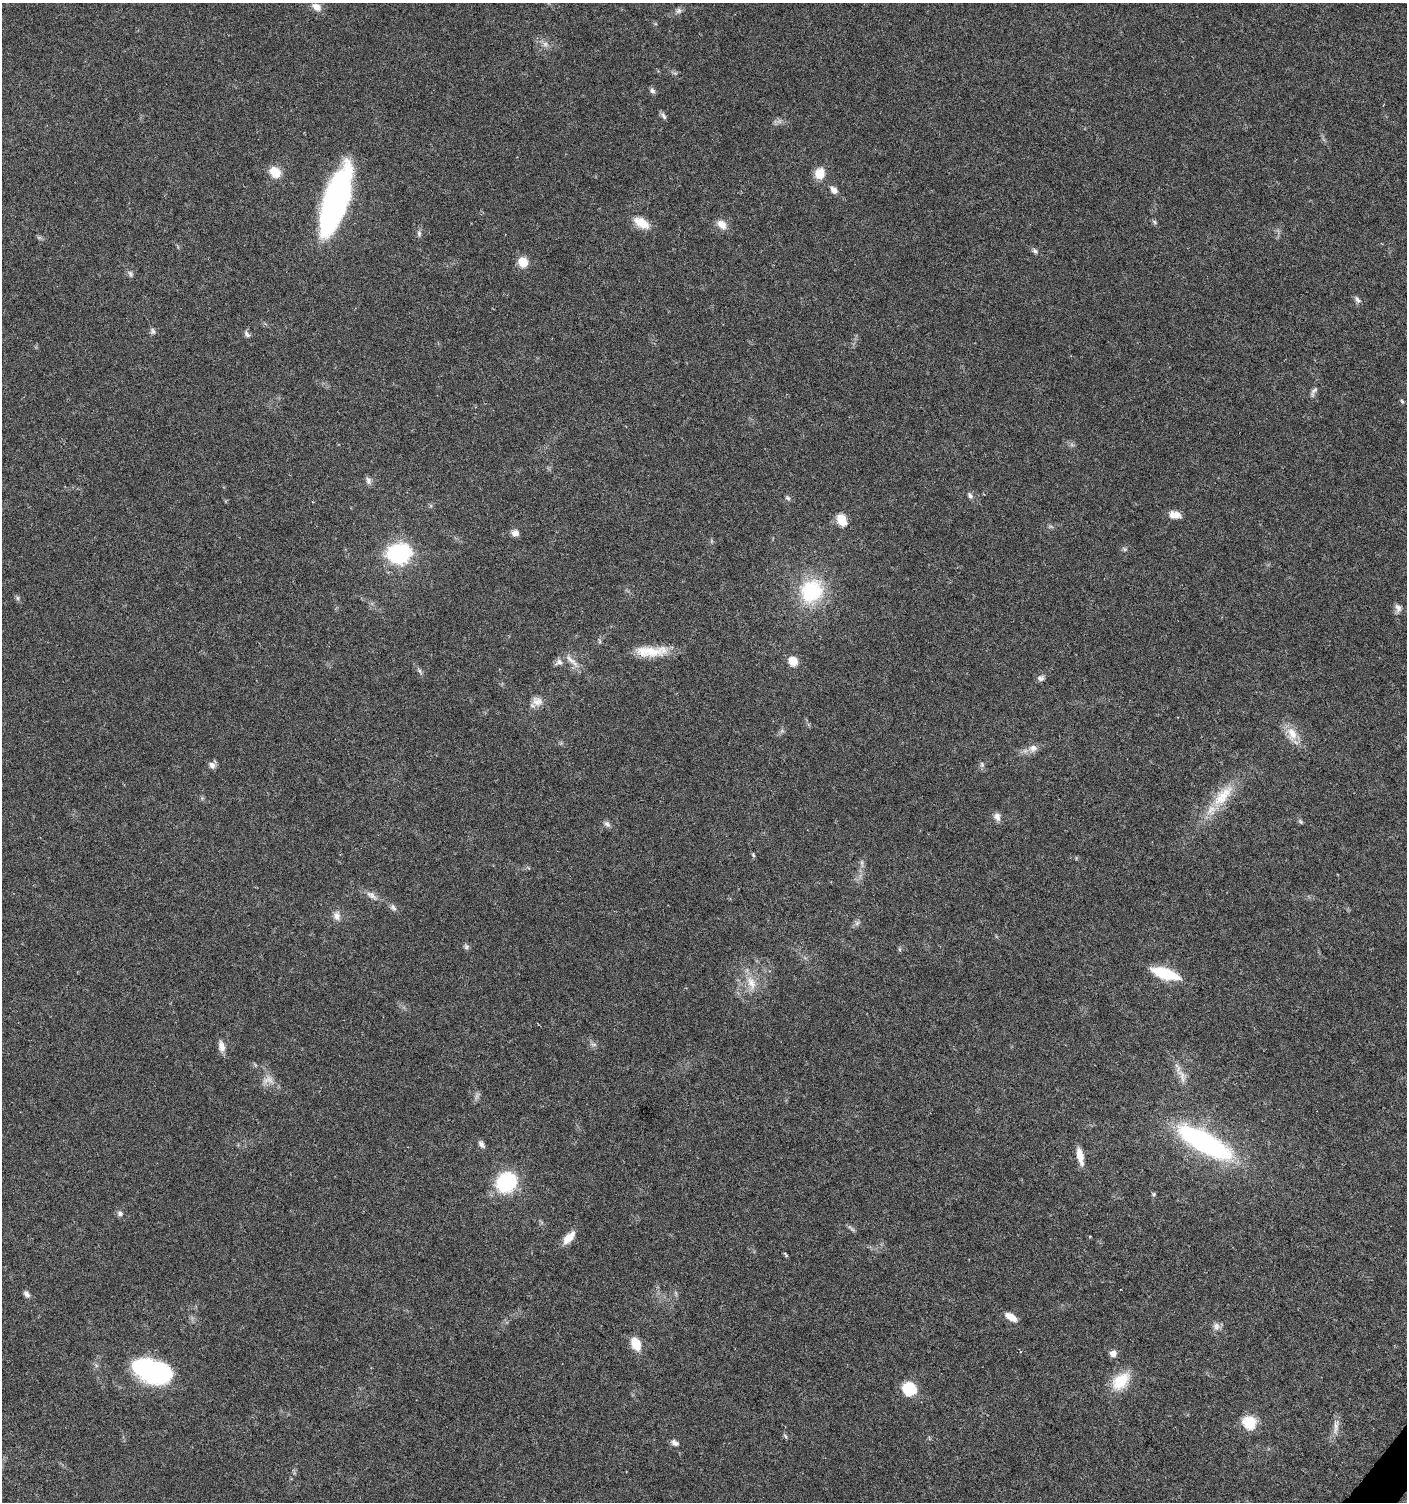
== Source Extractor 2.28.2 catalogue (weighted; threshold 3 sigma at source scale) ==
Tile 6 of 4 x 4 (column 2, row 2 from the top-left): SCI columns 1645-3049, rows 3004-4503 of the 6032 x 6014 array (HDU 1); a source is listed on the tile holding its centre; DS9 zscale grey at full resolution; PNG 1409 x 1504 px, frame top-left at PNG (2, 3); no overlay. Shown black and unused: <1% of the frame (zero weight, under 5 of 9 exposures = <1% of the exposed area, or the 3 px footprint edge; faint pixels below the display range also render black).
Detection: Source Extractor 2.28.2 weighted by HDU 2 'WHT'; one run over the whole footprint, this tile lists its part. Background 0.0275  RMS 0.0024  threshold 0.00979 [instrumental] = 3 sigma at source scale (4.09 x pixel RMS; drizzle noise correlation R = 1.36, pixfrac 0.8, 0.0396/0.0396 arcsec/px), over >= 5 px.
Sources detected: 85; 1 too faint to see at this stretch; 3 inside a brighter object's white glare — not listed; the other 81 listed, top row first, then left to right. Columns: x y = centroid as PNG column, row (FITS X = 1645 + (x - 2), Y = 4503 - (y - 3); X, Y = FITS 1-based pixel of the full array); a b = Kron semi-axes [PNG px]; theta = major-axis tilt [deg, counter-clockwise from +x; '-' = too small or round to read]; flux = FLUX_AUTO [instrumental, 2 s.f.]
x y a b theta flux
316 7 13 9 -28 1.6
679 11 8 8 - 0.72
545 44 7 7 - 0.81
652 91 8 6 -38 0.66
663 116 11 5 -57 0.62
779 121 7 4 -19 0.63
275 172 12 9 -45 4.3
820 174 11 9 74 3.9
834 190 9 7 -43 1.3
336 199 62 22 72 56
1154 222 7 5 -47 0.39
641 223 22 11 -31 3.5
722 224 14 10 -46 2
419 233 10 5 -90 0.65
1035 251 8 6 -34 0.58
523 262 10 9 - 3.7
130 274 9 6 -60 0.6
1357 299 10 5 -63 0.68
153 331 9 6 -73 0.57
247 334 10 6 -53 0.66
1314 391 16 5 58 0.86
1402 401 7 5 -67 0.32
1072 445 7 4 -19 0.44
368 481 11 7 -73 0.79
970 495 9 6 -60 0.74
788 498 8 5 -51 0.45
1175 515 12 8 -5 2.2
842 520 12 9 -63 3.7
515 533 8 7 - 1.4
1125 549 6 4 18 0.36
401 554 8 7 - 84
811 591 29 26 55 16
18 598 7 4 -89 0.39
1398 608 11 8 -76 1
651 651 41 12 1 6.2
571 660 26 6 -44 1.9
793 661 10 9 - 2.8
559 662 13 8 28 1.1
419 670 9 4 -55 0.53
1040 678 9 8 - 0.81
537 701 14 12 -20 1.9
1292 734 19 12 -69 3.6
1033 748 12 10 9 1.6
212 765 10 8 -55 1
982 765 8 6 -75 0.6
1223 796 41 16 49 8
997 817 12 8 -66 1.2
1301 822 7 4 -46 0.39
607 824 10 7 -43 0.75
753 855 7 4 -46 0.3
862 864 12 4 -82 0.69
372 895 18 7 -36 1.6
393 907 10 6 -55 0.79
337 916 12 9 -62 1.4
857 923 8 5 45 0.6
466 947 7 7 - 0.53
1165 974 32 11 -17 8.6
751 983 22 11 -69 3.5
594 1044 9 4 0 0.54
221 1046 15 8 -81 1.5
1182 1076 24 8 -69 2.3
268 1080 18 11 4 2.1
1204 1142 56 18 -30 47
481 1144 10 6 -53 0.86
1080 1156 20 7 -78 2.8
506 1182 20 17 43 17
120 1213 8 7 - 0.72
569 1238 19 9 48 2.6
786 1255 7 4 -55 0.29
27 1294 10 6 -55 0.83
1011 1317 15 7 -34 2.1
1216 1326 11 8 87 1.1
636 1344 12 8 -66 5.4
1113 1353 6 6 - 1.7
152 1371 31 19 -18 40
1121 1381 26 16 45 6.5
909 1389 13 13 - 7.4
1250 1423 6 6 - 26
1336 1427 20 6 86 1.6
785 1436 7 3 -53 0.35
675 1443 9 6 -31 0.96